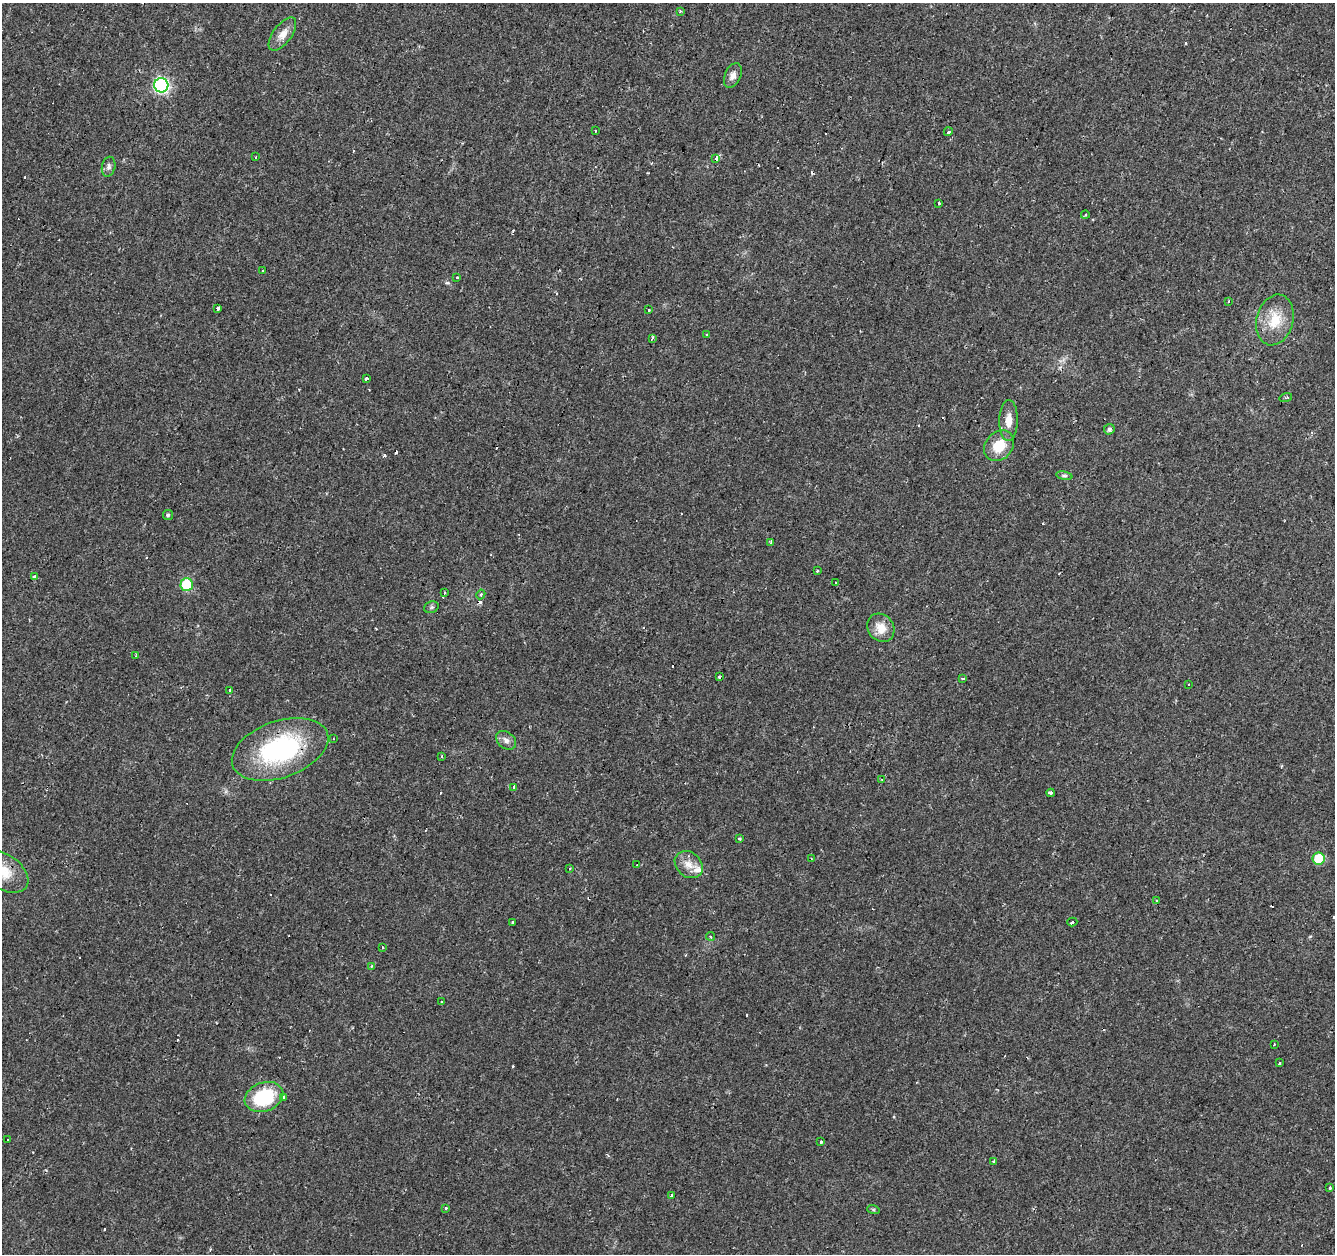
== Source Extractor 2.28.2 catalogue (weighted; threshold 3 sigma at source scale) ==
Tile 10 of 4 x 4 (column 2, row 3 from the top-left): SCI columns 1335-2667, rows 1466-2717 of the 5339 x 5500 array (HDU 1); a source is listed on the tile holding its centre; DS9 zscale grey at full resolution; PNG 1337 x 1256 px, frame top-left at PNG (2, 3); each listed source drawn as its Kron ellipse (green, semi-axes under 4 px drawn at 4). Shown black and unused: <1% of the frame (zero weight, under 2 of 3 exposures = <1% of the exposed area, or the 3 px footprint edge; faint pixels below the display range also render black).
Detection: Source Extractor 2.28.2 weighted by HDU 2 'WHT'; one run over the whole footprint, this tile lists its part. Background 0.0241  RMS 0.0034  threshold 0.0151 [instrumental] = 3 sigma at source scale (4.5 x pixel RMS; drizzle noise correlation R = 1.50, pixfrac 1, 0.0396/0.0396 arcsec/px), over >= 5 px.
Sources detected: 105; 31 cosmic-ray / hot-pixel residue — neither listed nor drawn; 2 inside a brighter listed object's ellipse — not listed separately; the other 72 listed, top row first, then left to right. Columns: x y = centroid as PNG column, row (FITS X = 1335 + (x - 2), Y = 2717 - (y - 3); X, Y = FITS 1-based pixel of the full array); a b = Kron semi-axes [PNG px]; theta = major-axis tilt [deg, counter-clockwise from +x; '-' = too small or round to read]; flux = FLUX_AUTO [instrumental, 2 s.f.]
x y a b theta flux
680 11 3 2 - 0.33
282 34 20 9 55 3.4
733 75 13 8 66 1.9
161 85 7 7 - 68
595 131 3 2 - 0.53
948 132 4 4 - 0.75
255 157 3 2 - 0.43
716 159 4 3 - 6.8
109 167 10 6 78 1.2
938 203 3 3 - 5.9
1085 215 4 3 - 0.34
262 270 3 2 - 0.49
456 278 3 3 - 1.2
1228 301 3 2 - 0.48
217 308 3 3 - 7.1
648 310 3 3 - 0.73
1275 320 26 18 74 9.2
706 335 3 3 - 0.78
652 338 4 2 - 0.55
366 378 3 3 - 2.4
1286 397 6 2 15 0.38
1009 420 21 9 89 3.6
1109 429 5 5 - 0.95
999 446 17 13 48 7.9
1064 476 8 4 -8 0.65
168 515 5 5 - 0.52
771 542 4 3 - 1.5
817 571 3 3 - 0.28
35 577 4 4 - 1.6
835 583 3 3 - 1
187 585 6 6 - 18
444 592 3 2 - 0.58
481 594 5 3 - 0.56
431 607 7 5 20 0.57
881 628 15 12 -53 4.6
135 656 3 2 - 0.4
719 677 3 3 - 0.45
963 678 3 3 - 2.3
1188 684 3 2 - 0.42
229 690 3 3 - 1.1
333 739 3 2 - 0.35
506 740 11 8 -39 1.7
280 749 50 28 19 48
441 756 3 2 - 0.5
882 779 3 2 - 0.39
513 787 3 2 - 0.74
1050 793 4 3 - 2.1
740 839 3 2 - 0.43
1319 858 6 6 - 11
811 859 3 2 - 0.33
689 864 15 12 -41 3.8
637 865 4 3 - 2.8
570 868 3 2 - 0.58
3 872 28 17 -34 8.5
1157 901 3 2 - 0.6
1072 922 5 2 - 0.63
513 923 3 3 - 0.48
711 936 4 3 - 0.38
382 947 3 2 - 0.63
371 966 4 4 - 0.4
442 1002 3 2 - 1.1
1274 1044 3 2 - 0.38
1279 1063 3 3 - 0.77
264 1097 20 14 21 20
284 1097 4 3 - 6.3
7 1140 3 3 - 1.4
821 1141 3 3 - 0.54
994 1161 3 3 - 1
1330 1188 4 3 - 0.44
671 1195 3 3 - 2.3
445 1208 3 3 - 1
873 1209 6 4 -19 0.45
Overlapping masked pixels (flux is a lower limit): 3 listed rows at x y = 716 159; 280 749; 3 872
Isophote crosses this tile's border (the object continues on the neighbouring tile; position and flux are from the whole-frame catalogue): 1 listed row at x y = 3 872
Unlisted compact peaks at least as high as the median listed source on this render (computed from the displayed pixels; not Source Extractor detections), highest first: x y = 447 283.